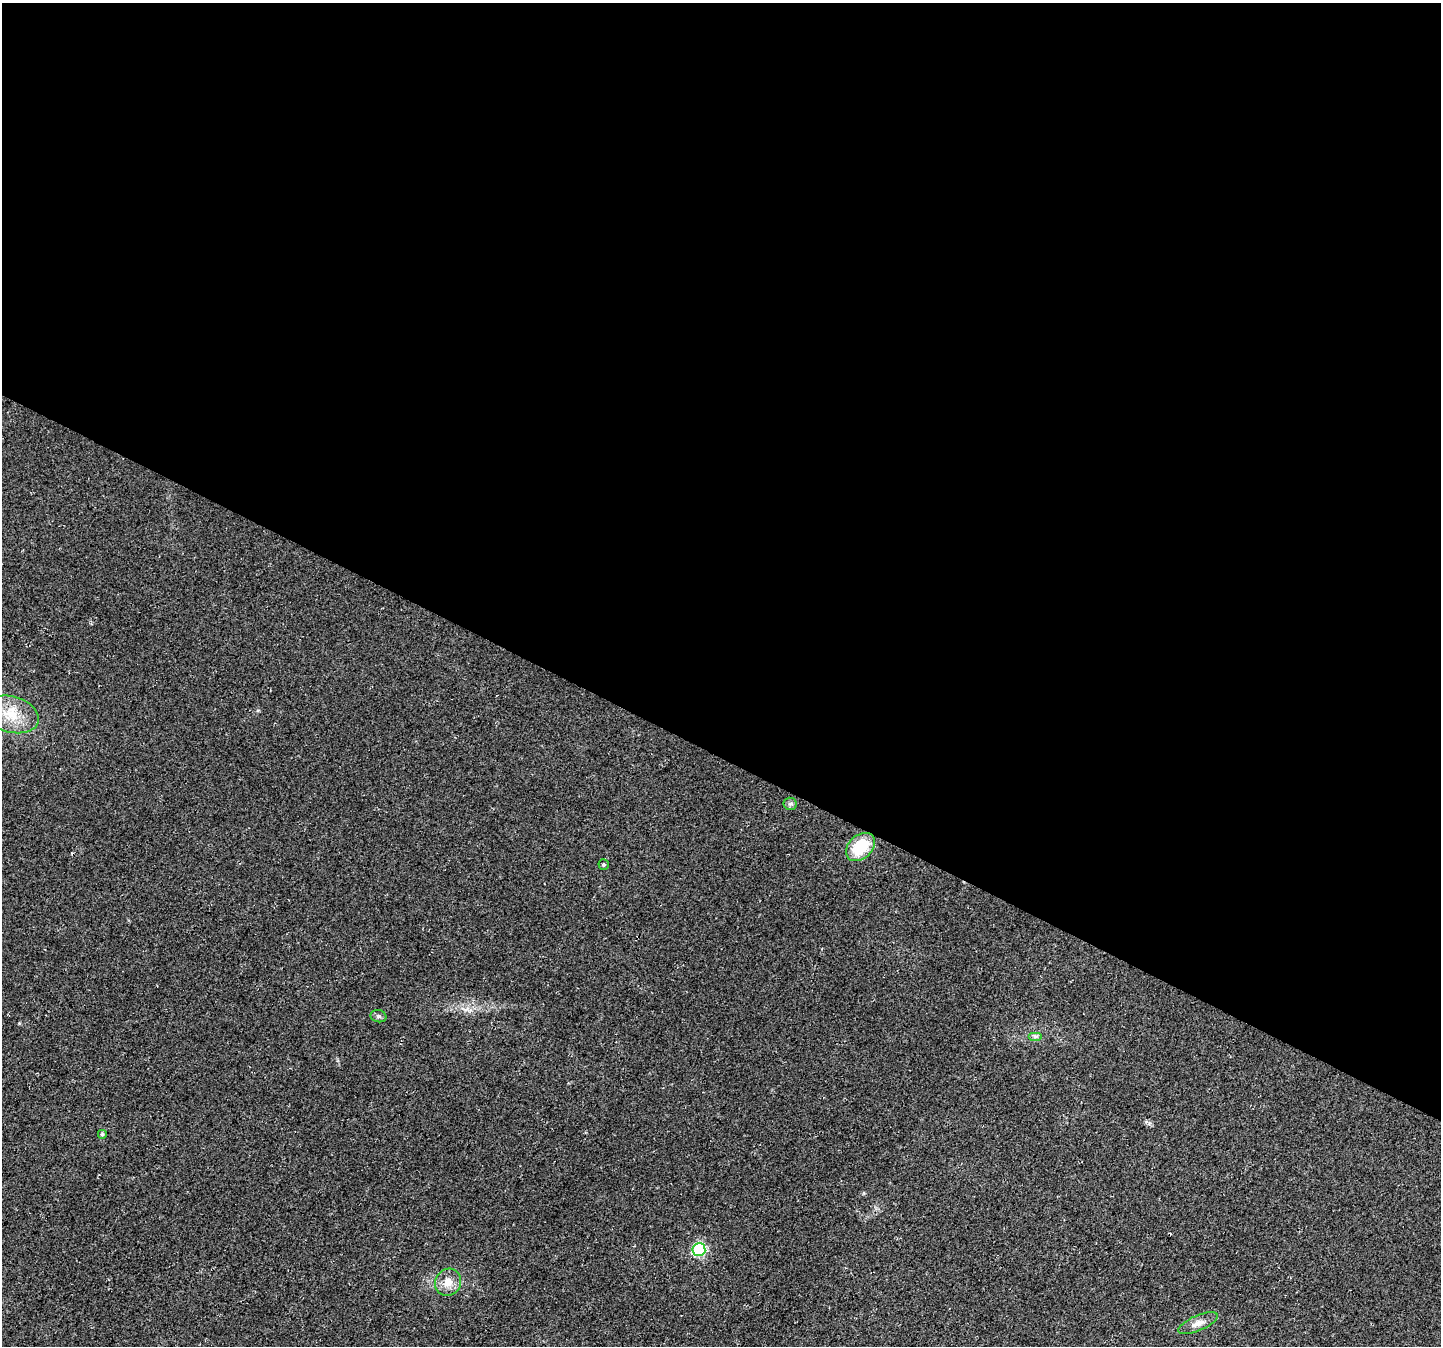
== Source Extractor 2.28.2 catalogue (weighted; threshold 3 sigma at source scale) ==
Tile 3 of 4 x 4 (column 3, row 1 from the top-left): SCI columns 2909-4347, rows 4283-5626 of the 5830 x 5942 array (HDU 1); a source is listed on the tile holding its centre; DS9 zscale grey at full resolution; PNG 1443 x 1348 px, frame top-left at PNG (2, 3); each listed source drawn as its Kron ellipse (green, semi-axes under 4 px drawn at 4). Shown black and unused: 56% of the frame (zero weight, under 3 of 4 exposures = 5% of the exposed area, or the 3 px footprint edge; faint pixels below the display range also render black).
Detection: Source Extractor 2.28.2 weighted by HDU 2 'WHT'; one run over the whole footprint, this tile lists its part. Background 0.023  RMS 0.0072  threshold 0.0325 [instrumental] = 3 sigma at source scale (4.5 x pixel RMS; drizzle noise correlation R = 1.50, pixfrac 1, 0.0396/0.0396 arcsec/px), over >= 5 px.
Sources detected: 10; all 10 listed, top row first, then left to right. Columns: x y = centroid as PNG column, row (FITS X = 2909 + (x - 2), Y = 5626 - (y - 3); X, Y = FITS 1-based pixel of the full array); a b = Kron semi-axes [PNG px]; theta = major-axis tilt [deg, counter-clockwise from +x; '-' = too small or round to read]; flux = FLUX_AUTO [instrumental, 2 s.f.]
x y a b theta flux
12 714 27 18 -16 21
790 804 6 6 - 1.6
860 847 17 11 42 29
604 864 5 5 - 1.2
378 1016 8 6 -15 1.7
1035 1036 7 4 0 1.7
102 1134 5 5 - 0.96
699 1250 6 6 - 75
448 1282 14 12 56 8.3
1198 1323 21 7 23 5.7